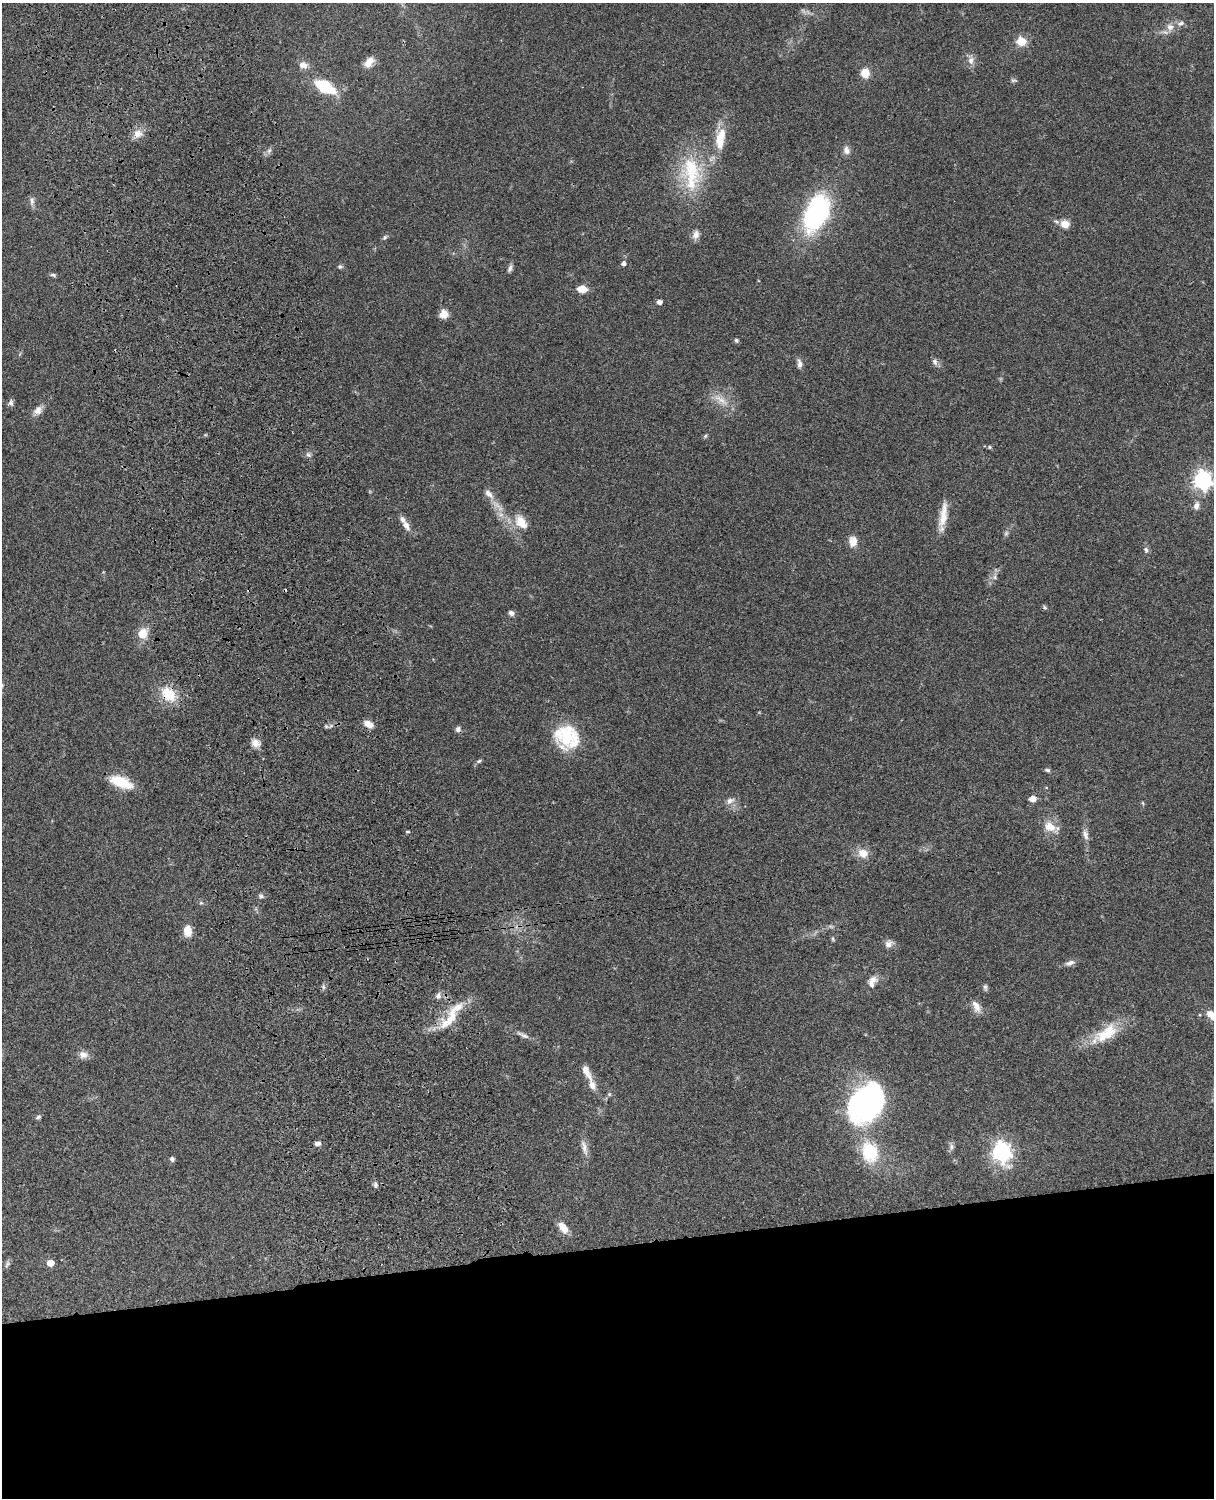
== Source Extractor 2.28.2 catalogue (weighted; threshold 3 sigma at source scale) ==
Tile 11 of 4 x 3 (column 3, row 3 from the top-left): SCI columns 2546-3757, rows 277-1772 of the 5087 x 4926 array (HDU 1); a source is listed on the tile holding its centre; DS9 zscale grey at full resolution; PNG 1216 x 1500 px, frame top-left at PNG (2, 3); no overlay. Shown black and unused: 17% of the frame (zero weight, under 3 of 4 exposures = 6% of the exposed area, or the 3 px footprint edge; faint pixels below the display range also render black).
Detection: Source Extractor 2.28.2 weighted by HDU 2 'WHT'; one run over the whole footprint, this tile lists its part. Background 0.0958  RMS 0.0062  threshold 0.028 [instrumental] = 3 sigma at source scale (4.5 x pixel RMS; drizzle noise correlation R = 1.50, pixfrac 1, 0.05/0.05 arcsec/px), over >= 5 px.
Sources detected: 95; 1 cosmic-ray / hot-pixel residue — not listed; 3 inside a brighter listed object's ellipse — not listed separately; the other 91 listed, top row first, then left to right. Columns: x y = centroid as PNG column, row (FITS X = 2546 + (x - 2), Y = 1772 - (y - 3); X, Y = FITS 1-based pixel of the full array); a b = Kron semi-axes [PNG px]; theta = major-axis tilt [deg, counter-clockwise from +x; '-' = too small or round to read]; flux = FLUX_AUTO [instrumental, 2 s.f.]
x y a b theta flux
1181 23 10 6 27 2.2
1170 27 9 9 - 3.9
1021 41 11 10 - 7.9
971 60 11 8 -88 3.5
369 62 15 9 50 5.5
303 65 11 8 -15 4.2
865 73 7 7 - 9.8
1013 80 8 4 0 1.1
325 87 25 12 -29 24
138 134 13 11 9 5.2
720 139 29 11 81 15
846 150 11 8 -68 3.1
691 167 42 30 -69 39
32 201 12 6 87 2.2
816 214 34 19 65 110
1065 224 11 10 - 5.8
696 235 12 9 66 3.4
385 237 7 5 50 1.2
624 263 6 5 - 1.8
340 267 6 5 - 1.2
510 268 12 5 60 1.9
53 275 8 4 -14 1.1
582 289 7 6 - 10
659 302 5 4 - 2.9
444 314 10 9 - 5.2
736 340 6 5 - 1.1
935 362 10 7 -64 2.1
799 363 13 6 -85 2.7
721 400 26 7 -35 6.9
11 403 8 7 - 1.8
38 410 13 9 50 4.2
705 436 6 5 - 0.9
990 447 5 4 - 0.82
308 455 7 4 -2 1.3
1203 480 7 7 - 280
489 494 15 7 -44 4.2
1196 506 11 7 72 3.2
943 515 34 9 81 9.9
521 522 20 13 -53 9.8
406 525 16 8 -56 4.9
1006 533 7 5 46 1.2
853 541 14 11 85 5.2
1146 550 8 6 -80 1.7
995 577 8 6 -80 1.7
1045 608 6 5 - 0.95
511 613 7 6 - 2.2
143 634 12 10 67 8.6
169 694 19 13 -43 16
368 724 12 7 -28 4.8
326 726 6 4 -45 1
458 729 7 6 - 2
567 737 29 25 -35 32
255 743 12 10 -20 4.4
479 761 7 5 18 1
1047 770 7 4 -8 1.4
121 782 26 11 -21 18
1033 799 5 5 - 7.3
730 801 12 7 28 3.3
1050 827 17 12 -27 8.4
408 832 5 3 - 0.67
1085 834 14 7 -71 3.2
863 853 12 10 -8 7.2
261 896 6 5 - 1.4
201 903 6 4 -18 0.84
187 931 11 8 -83 8.3
833 939 7 4 -72 0.96
888 944 10 8 49 3.3
1070 963 14 7 20 2.8
872 982 17 10 66 4.9
985 987 9 5 90 1.4
438 996 9 7 78 2.5
976 1006 17 9 -67 4.8
1211 1015 14 9 -36 6.1
451 1018 43 13 47 18
1107 1033 38 17 34 21
523 1035 21 5 -25 3.1
83 1055 12 9 -14 3.9
586 1071 21 8 -62 6.5
609 1094 5 5 - 0.92
866 1103 30 24 35 250
38 1117 7 5 42 1.3
317 1143 8 5 6 2.1
951 1147 10 6 88 2
584 1148 23 7 -76 4.5
1001 1151 8 7 - 310
870 1152 24 19 -71 29
172 1159 6 6 - 1.6
375 1185 7 6 - 1.6
563 1228 13 7 -52 7.9
50 1263 5 5 - 11
7 1264 13 4 61 1.4
Overlapping masked pixels (flux is a lower limit): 2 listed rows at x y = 169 694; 1033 799
Isophote crosses this tile's border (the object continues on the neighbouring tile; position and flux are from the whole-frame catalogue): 2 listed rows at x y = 1203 480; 1211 1015